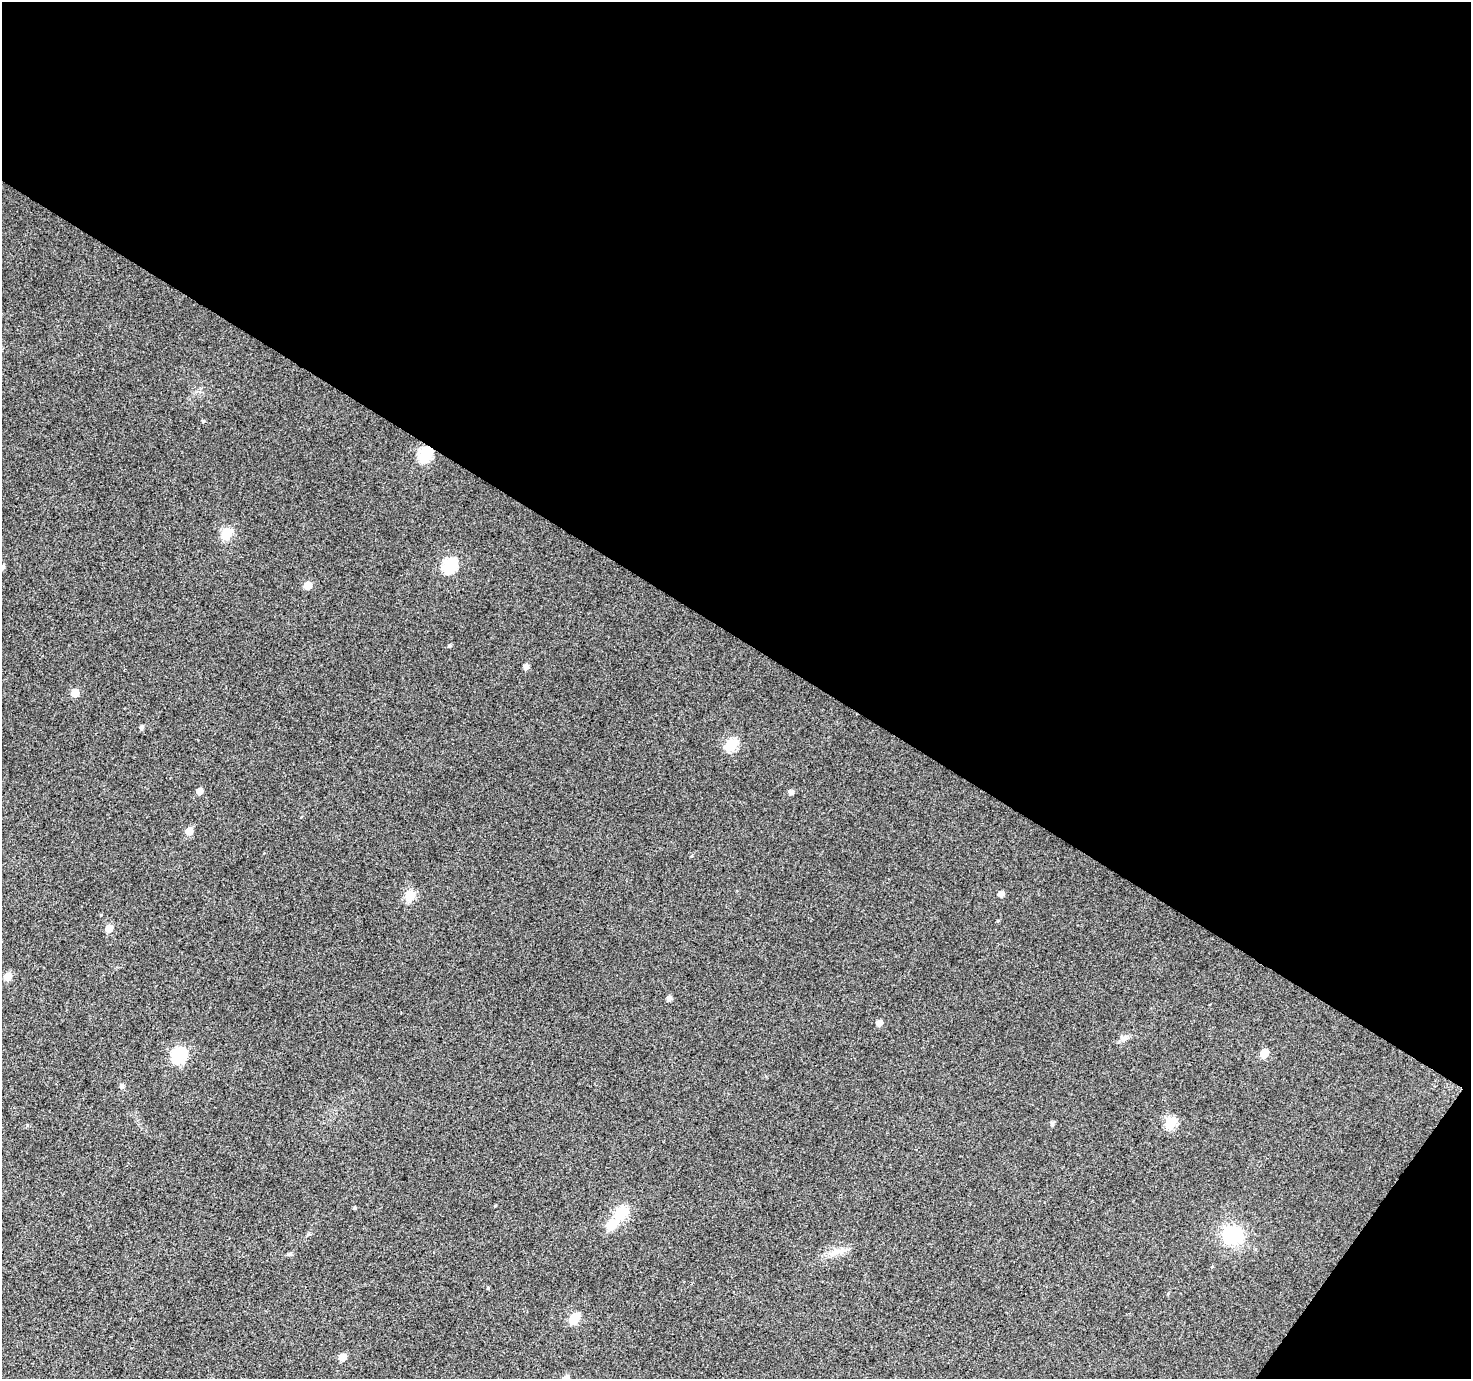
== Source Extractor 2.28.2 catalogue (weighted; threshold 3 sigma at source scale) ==
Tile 2 of 2 x 2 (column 2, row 1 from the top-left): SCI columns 1473-2941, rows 1494-2870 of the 2942 x 2970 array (HDU 1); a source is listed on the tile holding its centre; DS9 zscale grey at full resolution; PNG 1473 x 1381 px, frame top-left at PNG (2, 2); no overlay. Shown black and unused: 48% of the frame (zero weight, under 3 of 4 exposures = <1% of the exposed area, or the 3 px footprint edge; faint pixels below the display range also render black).
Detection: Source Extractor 2.28.2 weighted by HDU 2 'WHT'; one run over the whole footprint, this tile lists its part. Background 0.0357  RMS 0.011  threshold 0.0486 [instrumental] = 3 sigma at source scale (4.5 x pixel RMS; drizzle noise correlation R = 1.50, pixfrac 1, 0.0396/0.0396 arcsec/px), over >= 5 px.
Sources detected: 35; all 35 listed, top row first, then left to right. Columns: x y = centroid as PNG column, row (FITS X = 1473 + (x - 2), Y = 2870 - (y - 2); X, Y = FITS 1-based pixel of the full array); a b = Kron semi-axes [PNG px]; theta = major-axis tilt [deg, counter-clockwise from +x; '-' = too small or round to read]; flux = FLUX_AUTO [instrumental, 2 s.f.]
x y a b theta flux
203 421 4 4 - 1.2
425 454 7 6 - 130
227 533 6 6 - 63
450 565 7 6 - 140
3 567 5 5 - 3
308 585 6 5 - 16
526 666 5 5 - 4.9
75 693 6 5 - 15
142 727 5 4 - 3.1
731 744 6 6 - 83
199 791 5 5 - 7.2
791 792 5 5 - 4
189 831 6 5 - 13
1001 894 5 5 - 5.4
410 895 6 6 - 57
101 915 4 3 - 0.79
998 921 4 4 - 1.2
109 928 6 5 - 15
8 976 6 5 - 17
669 998 5 4 - 4.6
879 1022 5 5 - 6.6
1124 1038 7 5 45 3
1264 1053 6 5 - 24
179 1055 7 6 - 180
122 1086 7 5 74 2.8
1170 1122 6 6 - 77
1052 1123 5 4 - 2.4
355 1207 5 2 - 0.98
621 1212 7 6 - 110
611 1225 7 5 47 47
1232 1235 17 17 - 63
835 1252 14 5 32 6.7
290 1254 7 4 19 1.7
574 1318 6 6 - 53
343 1357 6 5 - 10
Overlapping masked pixels (flux is a lower limit): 1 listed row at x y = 425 454
Isophote crosses this tile's border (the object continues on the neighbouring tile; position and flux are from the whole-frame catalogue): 1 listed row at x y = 3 567
Unlisted compact peaks at least as high as the median listed source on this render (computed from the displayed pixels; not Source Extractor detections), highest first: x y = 449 646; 488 1288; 691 856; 27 1125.